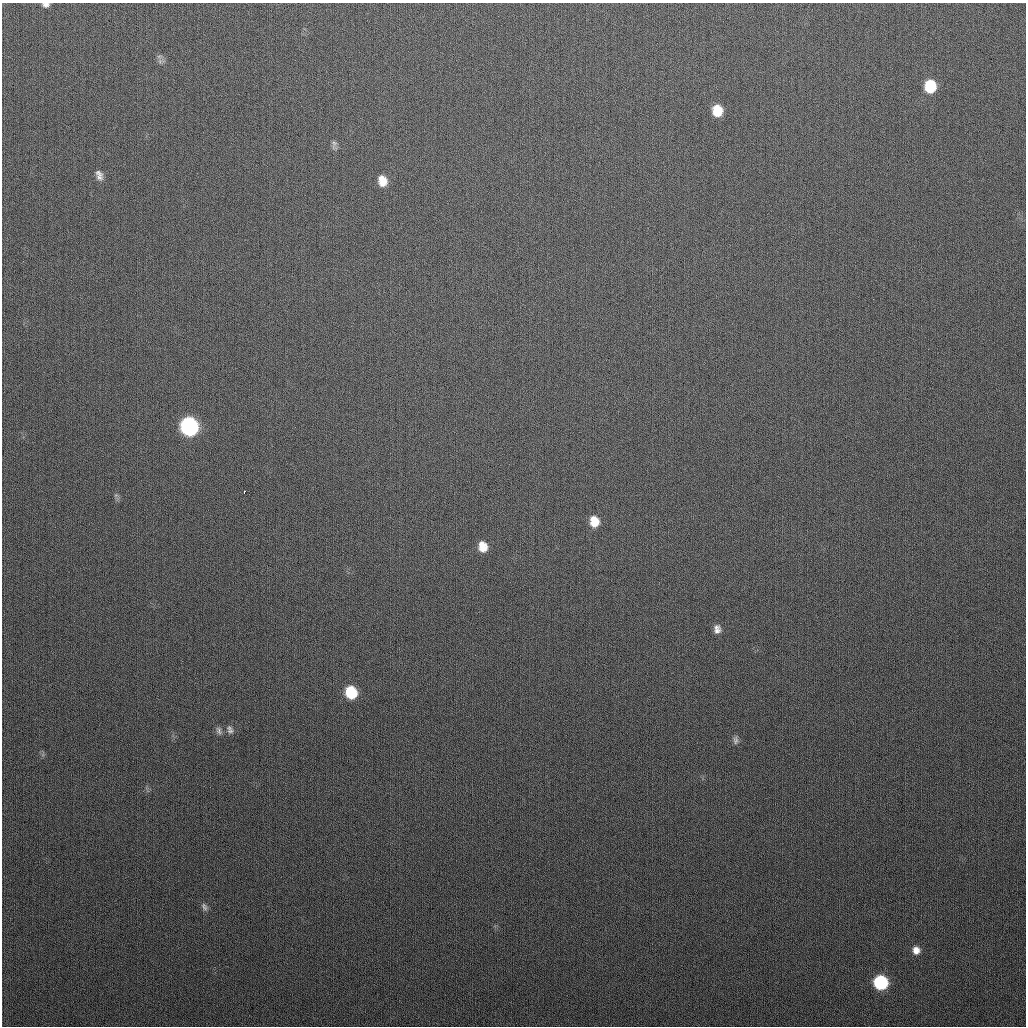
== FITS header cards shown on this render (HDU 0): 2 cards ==
NAXIS1  =                 1024
NAXIS2  =                 1024

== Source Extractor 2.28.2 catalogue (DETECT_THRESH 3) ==
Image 1024 x 1024 px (HDU 0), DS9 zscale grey, 1 PNG px = 1 image px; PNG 1028 x 1028 px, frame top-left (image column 1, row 1024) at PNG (2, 3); no overlay
Background 284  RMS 11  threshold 33.3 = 3 sigma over >= 5 px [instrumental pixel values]
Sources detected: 23; all 23 listed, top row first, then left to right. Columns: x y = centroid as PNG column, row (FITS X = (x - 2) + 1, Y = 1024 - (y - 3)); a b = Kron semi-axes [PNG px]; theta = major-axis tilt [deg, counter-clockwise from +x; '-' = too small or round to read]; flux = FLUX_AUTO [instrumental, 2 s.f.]
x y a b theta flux
46 5 8 5 1 2900
159 56 7 4 0 1600
929 84 8 7 - 15000
929 88 11 8 14 20000
716 108 8 8 - 7500
717 113 12 9 30 12000
334 144 14 6 77 2500
99 175 13 8 -69 4200
381 178 8 7 - 4100
382 183 11 9 21 7100
189 427 12 10 -66 200000
244 492 4 2 - 1900
116 495 6 4 18 1000
594 521 11 9 -77 12000
483 547 11 9 -74 10000
717 629 11 9 -90 4600
351 692 10 9 - 34000
219 730 11 6 -67 2600
230 731 10 8 0 3200
735 740 11 6 -87 2200
204 907 11 7 -60 2400
916 950 9 8 - 5800
881 982 9 9 - 79000
At the frame edge (FLAGS 8, measured only in part): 1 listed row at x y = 46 5